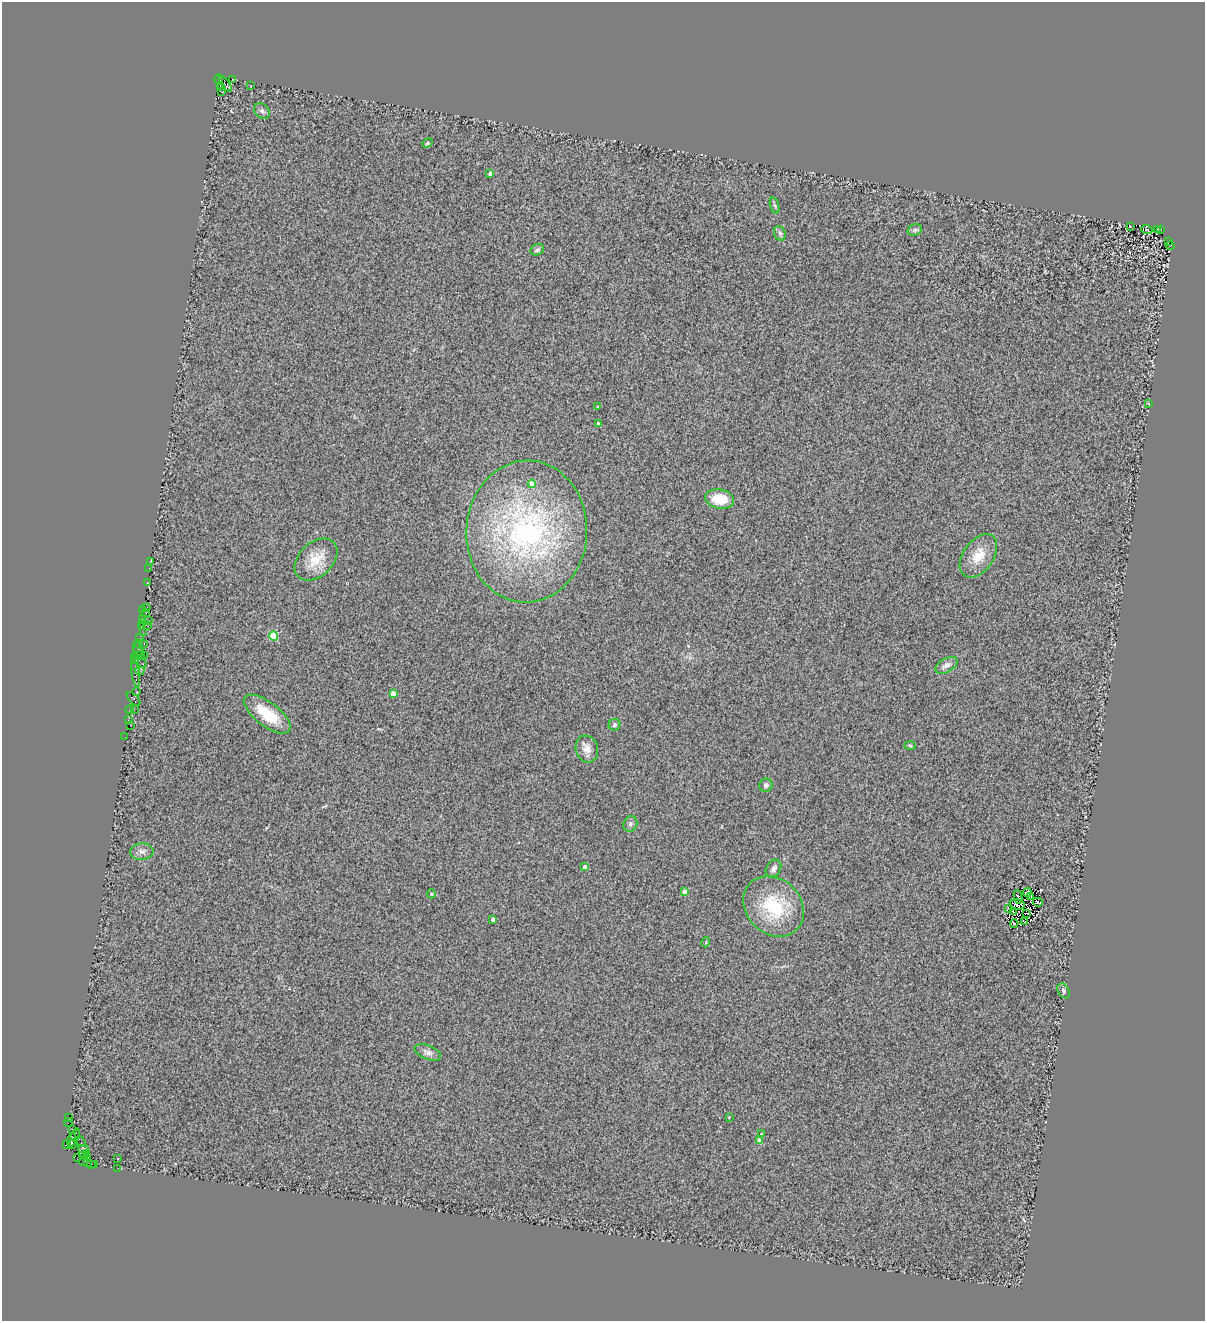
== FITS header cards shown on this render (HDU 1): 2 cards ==
NAXIS1  =                 1203
NAXIS2  =                 1319

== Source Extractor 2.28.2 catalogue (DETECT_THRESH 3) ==
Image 1203 x 1319 px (HDU 1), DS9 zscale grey, 1 PNG px = 1 image px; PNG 1207 x 1323 px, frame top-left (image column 1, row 1319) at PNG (2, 2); each listed source drawn as its Kron ellipse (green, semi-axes under 4 px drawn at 4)
Background 0.768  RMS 0.5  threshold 1.5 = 3 sigma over >= 5 px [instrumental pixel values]
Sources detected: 111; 3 with non-positive FLUX_AUTO (blend fragments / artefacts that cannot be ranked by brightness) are neither listed nor drawn; the other 108 listed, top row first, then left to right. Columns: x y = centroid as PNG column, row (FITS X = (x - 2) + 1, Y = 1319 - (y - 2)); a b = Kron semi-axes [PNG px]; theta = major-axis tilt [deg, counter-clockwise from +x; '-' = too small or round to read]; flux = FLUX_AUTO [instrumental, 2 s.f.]
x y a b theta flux
219 79 5 3 - 210
232 79 3 2 - 140
225 84 9 4 -53 1500
221 86 3 2 - 730
251 86 3 2 - 42
221 92 3 2 - 110
262 111 9 6 -45 110
427 143 6 4 23 43
490 173 4 3 - 140
775 205 8 3 -71 54
1130 226 3 2 - 18
1157 229 2 2 - 220
1161 229 3 2 - 350
915 230 7 5 23 80
1147 230 5 3 - 19
780 233 7 5 -69 71
1169 241 3 2 - 100
1170 246 4 3 - 120
537 250 7 5 29 85
1149 404 4 2 - 21
598 407 3 3 - 45
598 424 4 3 - 140
532 484 4 4 - 400
719 499 14 9 -9 880
527 531 71 60 87 9300
978 556 24 15 55 690
316 559 25 17 43 800
150 561 3 2 - 78
149 568 2 2 - 18
147 583 4 3 - 310
146 608 3 2 - 160
143 610 3 3 - 30
146 613 3 2 - 33
142 619 3 2 - 210
149 620 3 2 - 450
142 623 3 2 - 32
147 625 4 2 - 29
141 627 3 2 - 89
143 633 2 2 - 94
274 636 4 4 - 1700
139 638 3 2 - 30
139 644 5 3 - 220
143 644 4 2 - 35
138 649 7 4 -57 590
139 656 5 3 - 69
144 656 3 2 - 86
136 661 3 2 - 150
141 663 6 2 -34 260
946 665 12 6 31 200
135 666 2 2 - 160
136 670 17 3 -83 270
140 671 4 3 - 360
137 691 3 2 - 110
393 693 4 4 - 450
133 699 8 3 -46 190
130 709 4 3 - 220
134 709 2 2 - 43
267 714 28 12 -37 1000
128 720 3 2 - 37
615 725 6 5 - 91
130 726 2 2 - 170
125 737 2 2 - 47
910 746 6 4 -2 43
587 749 13 11 -71 280
766 785 7 6 - 110
630 824 8 6 66 110
142 851 12 8 3 170
585 867 4 4 - 180
773 869 9 7 58 130
685 892 4 4 - 520
1027 893 4 4 - 64
431 894 4 4 - 30
1018 897 7 3 -82 69
1030 897 3 2 - 15
1038 902 5 2 - 38
1017 905 8 5 -11 81
774 906 33 27 -46 2000
1008 908 4 2 - 44
1013 912 4 2 - 5.7
1026 913 3 2 - 65
493 919 4 3 - 170
1024 922 3 3 - 34
1014 923 4 2 - 36
706 942 5 3 - 29
1064 991 8 5 -60 100
428 1052 14 7 -20 160
69 1117 3 2 - 30
729 1117 2 2 - 20
68 1122 4 2 - 120
72 1129 3 2 - 79
761 1134 3 2 - 24
75 1135 7 3 70 220
72 1140 7 3 74 370
81 1141 6 2 -58 130
760 1141 4 4 - 470
73 1144 5 2 - 460
67 1145 4 2 - 180
84 1149 5 3 - 270
86 1153 3 2 - 630
83 1155 3 3 - 340
78 1157 4 2 - 90
87 1157 3 2 - 270
118 1158 3 3 - 61
83 1162 4 2 - 74
88 1162 3 2 - 70
92 1164 3 3 - 400
95 1164 4 3 - 1100
118 1168 2 2 - 37
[3 non-positive-flux detections neither listed nor drawn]